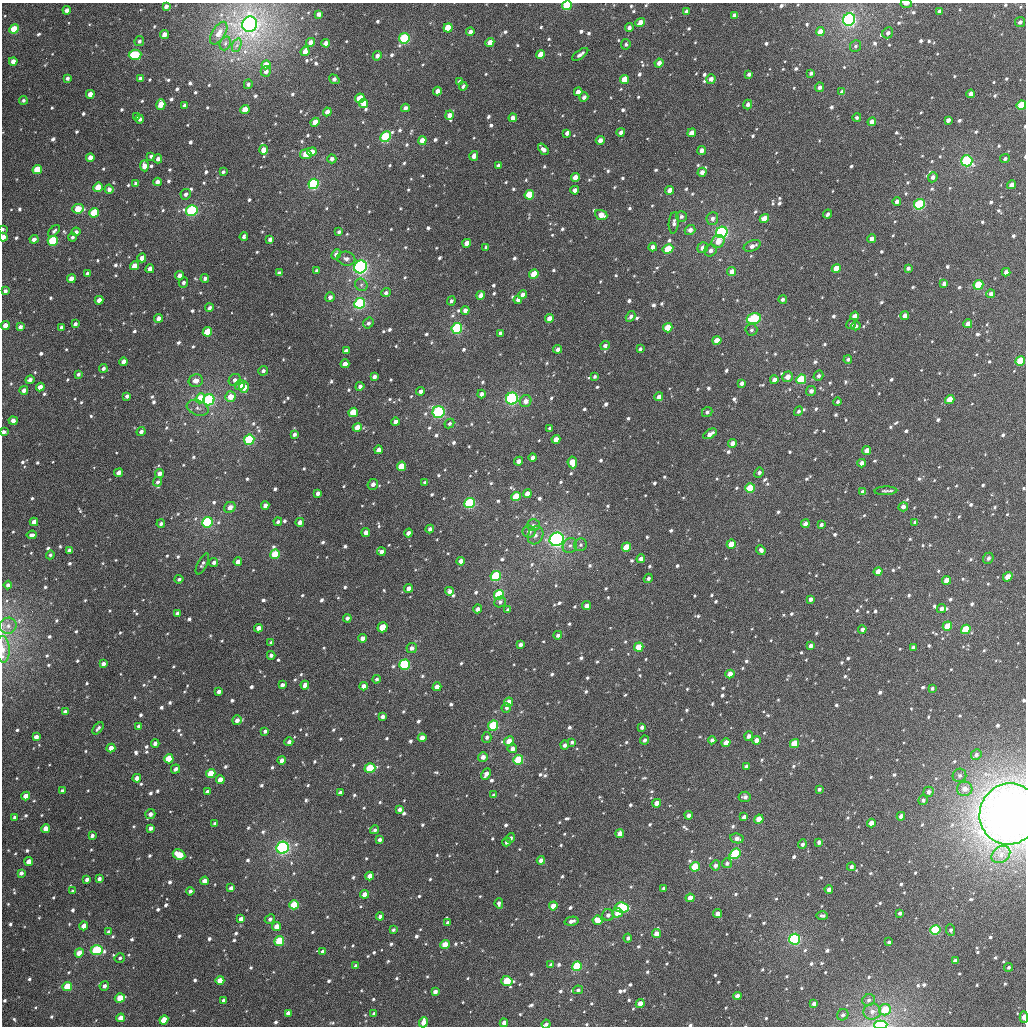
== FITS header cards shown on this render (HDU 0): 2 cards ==
NAXIS1  =                 1024
NAXIS2  =                 1024

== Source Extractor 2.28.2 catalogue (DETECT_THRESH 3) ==
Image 1024 x 1024 px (HDU 0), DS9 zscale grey, 1 PNG px = 1 image px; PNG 1028 x 1028 px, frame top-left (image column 1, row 1024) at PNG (2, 3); each listed source drawn as its Kron ellipse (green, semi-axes under 4 px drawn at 4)
Background 2250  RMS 50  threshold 151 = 3 sigma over >= 5 px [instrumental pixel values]
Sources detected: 1180; of the 1180, the 500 brightest by FLUX_AUTO listed and drawn (680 fainter detections omitted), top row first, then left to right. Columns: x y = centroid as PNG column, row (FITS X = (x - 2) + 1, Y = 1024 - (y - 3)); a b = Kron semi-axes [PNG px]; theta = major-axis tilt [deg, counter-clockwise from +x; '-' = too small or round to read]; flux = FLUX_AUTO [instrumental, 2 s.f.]
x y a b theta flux
906 4 5 3 - 1.5e+04
567 5 5 4 - 1.4e+05
166 6 4 3 - 1.4e+04
67 10 4 4 - 1.8e+04
939 11 4 3 - 1.0e+04
686 12 4 3 - 1.2e+04
319 14 4 3 - 1.5e+04
734 15 4 4 - 1.6e+04
849 19 6 6 - 1.0e+06
1020 22 5 5 - 1.2e+04
640 23 5 4 - 3.4e+04
250 24 8 7 - 1.9e+06
629 27 4 4 - 1.3e+04
448 28 5 4 - 1.4e+05
14 29 5 4 - 8.9e+04
470 32 4 4 - 2.2e+04
820 32 4 4 - 3.9e+04
219 33 13 6 58 2.8e+04
888 33 6 5 - 1.3e+04
164 34 4 4 - 3.0e+04
404 38 5 5 - 2.8e+05
139 41 5 4 - 1.0e+04
310 42 4 4 - 1.9e+04
490 42 4 4 - 3.2e+04
225 43 7 5 69 8.2e+03
326 43 4 4 - 2.3e+04
626 44 5 4 - 8.5e+03
237 45 7 4 70 8.4e+03
855 46 6 5 - 8.2e+03
305 51 5 4 - 2.6e+04
580 54 9 4 36 1.3e+04
135 55 6 5 - 1.6e+05
540 55 4 4 - 5.1e+04
377 56 5 4 - 1.3e+04
13 61 4 4 - 2.6e+04
659 63 4 4 - 1.9e+04
266 65 5 4 - 4.0e+04
266 71 5 5 - 1.4e+04
811 73 4 3 - 9.3e+03
749 74 4 4 - 1.2e+04
67 78 4 3 - 1.0e+04
140 79 4 4 - 1.1e+04
334 79 5 4 - 1.5e+04
624 79 5 4 - 7.1e+04
711 79 5 4 - 1.7e+04
460 81 4 3 - 1.2e+04
248 84 5 4 - 9.6e+03
463 86 4 3 - 8.0e+03
820 87 5 4 - 1.5e+04
437 91 4 4 - 2.2e+04
578 92 4 4 - 2.8e+04
842 92 4 4 - 1.8e+04
90 94 4 4 - 3.1e+04
971 94 4 4 - 1.9e+04
584 97 5 4 - 1.1e+04
360 98 5 4 - 7.8e+04
23 100 4 4 - 8.0e+03
364 103 5 4 - 4.7e+04
161 104 5 4 - 6.3e+04
748 104 5 4 - 1.3e+04
184 105 4 3 - 8.3e+03
1021 105 5 4 - 1.3e+05
405 108 4 4 - 1.5e+04
245 110 4 4 - 6.6e+04
327 112 4 4 - 2.7e+04
449 115 5 4 - 2.6e+04
137 117 4 4 - 1.2e+04
857 117 4 4 - 9.0e+03
513 118 4 4 - 2.1e+04
140 119 4 3 - 1.2e+04
948 120 4 4 - 1.4e+04
315 122 4 4 - 4.6e+04
872 122 4 4 - 2.7e+04
621 132 4 4 - 1.7e+04
567 133 4 4 - 1.6e+04
692 133 4 4 - 4.0e+04
386 137 6 5 - 3.1e+05
600 140 4 4 - 2.0e+04
422 141 4 4 - 4.0e+04
543 149 6 4 -49 2.3e+04
264 150 5 4 - 4.5e+04
701 150 4 4 - 2.1e+04
312 152 4 4 - 2.5e+04
306 154 6 4 -9 7.2e+04
151 156 4 3 - 8.5e+03
474 156 5 4 - 2.2e+04
90 157 4 4 - 2.5e+04
158 159 4 4 - 1.5e+04
332 159 4 4 - 1.4e+04
1005 159 5 4 - 8.9e+03
967 161 5 5 - 4.5e+05
498 165 3 3 - 9.2e+03
144 166 5 4 - 3.0e+04
37 169 5 4 - 1.2e+05
223 172 4 3 - 8.0e+03
702 172 4 4 - 1.9e+04
575 177 4 4 - 4.2e+04
933 177 5 4 - 1.2e+04
157 182 4 4 - 2.0e+04
136 184 4 4 - 1.4e+04
314 184 5 5 - 4.3e+05
1011 185 4 4 - 2.2e+04
98 187 5 4 - 6.2e+04
109 189 4 4 - 1.4e+04
575 190 4 4 - 1.9e+04
670 190 4 4 - 3.2e+04
186 194 5 5 - 1.2e+04
529 195 5 4 - 1.4e+05
897 201 4 4 - 1.5e+04
919 204 5 5 - 2.7e+05
78 209 6 4 5 7.1e+04
192 210 6 5 - 3.7e+05
94 213 5 4 - 1.6e+05
828 214 4 3 - 9.8e+03
601 215 6 5 - 3.9e+04
681 216 5 5 - 1.0e+04
712 219 6 6 - 1.4e+04
764 219 5 4 - 3.9e+04
674 223 11 5 84 1.3e+04
3 229 4 3 - 9.1e+03
690 230 5 5 - 1.9e+04
54 231 7 4 44 8.4e+03
76 232 4 4 - 1.2e+04
339 232 4 3 - 8.7e+03
722 232 6 5 - 5.5e+05
3 237 4 4 - 3.0e+04
72 237 4 4 - 8.7e+03
244 237 4 3 - 2.2e+04
34 239 4 4 - 1.7e+04
270 239 4 3 - 1.6e+04
871 239 4 4 - 1.6e+04
53 241 5 5 - 1.6e+05
718 241 7 6 - 3.6e+04
467 243 4 4 - 3.4e+04
752 246 9 5 23 1.9e+04
486 247 4 3 - 8.7e+03
653 247 4 4 - 1.9e+04
703 248 5 5 - 2.5e+04
668 249 5 4 - 9.8e+04
711 250 6 5 - 1.5e+04
336 254 5 4 - 1.7e+04
142 258 4 4 - 2.5e+04
346 259 9 7 -12 1.7e+04
134 266 4 4 - 4.4e+04
361 267 6 6 - 6.2e+05
836 268 4 4 - 5.9e+04
908 268 4 3 - 1.0e+04
150 269 4 4 - 2.3e+04
317 271 4 3 - 9.1e+03
732 272 5 4 - 3.1e+04
1006 272 4 4 - 1.7e+04
87 273 4 3 - 9.0e+03
279 273 4 4 - 1.0e+04
534 274 5 4 - 7.9e+04
180 275 5 4 - 2.2e+04
205 278 4 4 - 1.1e+04
71 279 4 4 - 3.6e+04
183 283 5 4 - 1.0e+04
944 283 4 4 - 1.6e+04
361 285 7 6 - 9.2e+03
978 285 5 4 - 1.7e+05
5 291 4 4 - 1.1e+04
386 293 5 4 - 1.1e+04
991 294 4 4 - 1.3e+04
481 295 4 4 - 3.2e+04
523 295 4 4 - 2.0e+04
330 297 5 4 - 1.4e+04
783 299 4 4 - 9.6e+03
99 300 4 4 - 2.2e+04
518 300 4 4 - 1.8e+04
451 301 4 4 - 9.1e+03
360 303 5 5 - 4.8e+05
209 308 4 4 - 1.0e+04
465 310 4 4 - 1.8e+04
631 316 6 4 57 9.3e+03
855 316 4 4 - 2.1e+04
905 316 4 4 - 2.0e+04
159 318 4 4 - 2.1e+04
549 318 4 4 - 2.2e+04
754 319 7 5 17 2.3e+05
368 323 5 5 - 9.1e+03
75 324 4 3 - 1.2e+04
851 324 5 4 - 8.8e+03
968 324 4 4 - 2.7e+04
5 325 4 4 - 3.4e+04
856 326 5 4 - 8.3e+03
20 327 4 4 - 1.6e+04
62 327 4 3 - 1.2e+04
457 328 5 5 - 3.7e+05
668 328 5 4 - 7.9e+04
751 330 6 6 - 8.2e+03
207 332 5 4 - 1.1e+05
500 333 4 3 - 8.6e+03
717 340 4 4 - 4.7e+04
605 345 5 4 - 1.1e+04
558 349 4 4 - 1.6e+04
640 349 4 3 - 8.1e+03
346 351 4 4 - 1.4e+04
848 359 4 4 - 8.5e+03
1020 361 5 4 - 1.0e+05
124 362 4 4 - 2.8e+04
345 364 4 4 - 2.4e+04
103 368 4 4 - 1.1e+04
263 371 5 4 - 1.1e+04
78 374 4 3 - 8.5e+03
374 376 4 4 - 1.4e+04
818 376 5 4 - 1.0e+04
595 377 4 3 - 8.0e+03
787 377 5 5 - 2.6e+04
801 379 5 5 - 1.6e+05
30 380 4 4 - 1.4e+04
235 380 6 5 - 1.4e+04
774 380 4 4 - 1.9e+04
196 381 7 6 - 2.7e+04
742 383 4 3 - 1.3e+04
240 385 5 4 - 3.4e+04
360 386 4 4 - 1.1e+04
40 387 4 4 - 3.0e+04
244 387 5 5 - 4.8e+04
24 390 4 4 - 1.6e+04
421 391 4 4 - 1.3e+04
811 391 5 4 - 1.6e+04
481 394 4 4 - 1.5e+04
127 396 4 4 - 1.2e+04
230 397 5 5 - 4.1e+04
659 397 4 4 - 1.7e+04
200 398 5 4 - 1.1e+05
512 399 6 6 - 4.6e+05
950 399 5 4 - 7.6e+04
209 400 6 5 - 8.0e+05
526 401 6 5 - 2.3e+04
838 402 4 3 - 8.8e+03
198 408 11 7 -20 1.9e+04
798 411 5 4 - 8.6e+03
353 412 5 4 - 1.2e+05
438 412 6 6 - 4.9e+05
707 412 5 4 - 9.7e+03
13 420 4 4 - 1.7e+04
396 422 4 4 - 2.3e+04
449 424 5 4 - 8.7e+03
357 427 5 4 - 4.5e+04
550 428 4 3 - 9.8e+03
141 431 5 4 - 1.2e+04
4 432 4 3 - 1.2e+04
294 434 4 3 - 1.2e+04
710 434 7 4 32 2.0e+04
556 439 4 4 - 3.5e+04
249 440 5 5 - 2.4e+05
733 443 4 4 - 2.6e+04
378 450 4 4 - 2.3e+04
867 450 4 4 - 2.5e+04
533 458 4 4 - 1.8e+04
519 461 4 4 - 1.8e+04
572 462 6 4 -83 5.6e+04
862 463 4 4 - 2.1e+04
402 466 5 4 - 1.0e+05
119 473 4 4 - 2.2e+04
759 473 5 4 - 1.2e+04
160 474 4 4 - 1.8e+04
158 482 5 4 - 9.5e+03
425 482 4 3 - 1.1e+04
373 484 5 5 - 1.6e+04
750 488 5 4 - 1.8e+05
886 491 11 4 3 8.9e+03
863 492 4 4 - 1.4e+04
318 493 4 3 - 1.3e+04
527 494 4 4 - 2.9e+04
516 497 5 4 - 1.0e+05
469 503 5 5 - 3.9e+05
265 505 4 4 - 1.6e+04
230 507 6 5 - 2.4e+04
903 507 5 4 - 1.6e+04
34 522 4 4 - 2.1e+04
207 522 5 5 - 6.4e+05
278 522 4 3 - 9.0e+03
300 522 4 4 - 2.1e+04
915 522 4 4 - 9.0e+03
161 524 4 3 - 9.2e+03
805 524 4 4 - 1.9e+04
821 524 4 3 - 1.0e+04
533 525 6 5 - 9.5e+03
430 529 4 4 - 1.4e+04
529 531 6 6 - 1.7e+04
366 532 4 4 - 2.2e+04
408 533 4 4 - 1.7e+04
32 535 5 4 - 1.8e+04
535 535 9 7 64 1.8e+04
557 539 7 6 - 7.7e+05
731 544 4 4 - 5.8e+04
580 545 6 6 - 9.1e+03
570 546 8 6 53 1.3e+04
626 547 5 4 - 7.5e+04
69 550 4 3 - 1.5e+04
761 550 5 4 - 1.2e+04
381 552 4 4 - 1.8e+04
275 554 5 4 - 1.1e+05
50 555 4 4 - 8.0e+03
988 558 6 5 - 1.2e+04
641 559 4 4 - 2.1e+04
461 561 4 4 - 2.4e+04
214 562 4 4 - 1.2e+04
238 562 4 4 - 1.8e+04
202 564 11 5 63 9.7e+03
878 572 4 4 - 3.9e+04
496 576 5 5 - 2.8e+05
1008 577 5 4 - 4.9e+04
648 578 5 4 - 9.9e+03
179 579 4 4 - 8.1e+03
947 580 4 4 - 4.2e+04
8 585 4 4 - 1.1e+04
409 588 4 4 - 2.1e+04
449 591 4 4 - 1.7e+04
499 595 5 4 - 2.5e+05
810 599 4 4 - 1.3e+04
500 602 6 5 - 1.0e+04
587 606 4 4 - 2.4e+04
941 608 5 3 - 1.3e+04
478 609 4 4 - 1.4e+04
508 610 4 3 - 9.4e+03
177 614 4 4 - 1.5e+04
347 618 4 4 - 1.1e+04
8 626 8 8 - 1.9e+04
947 626 5 4 - 7.5e+04
382 627 5 5 - 7.0e+04
258 628 4 4 - 2.2e+04
862 629 4 4 - 1.4e+04
966 629 5 4 - 2.0e+05
558 635 4 4 - 9.8e+03
362 638 4 4 - 2.0e+04
271 643 4 3 - 8.8e+03
520 645 4 4 - 1.3e+04
810 646 4 4 - 1.5e+04
639 647 5 4 - 7.2e+04
913 647 4 3 - 1.1e+04
412 648 5 5 - 1.4e+04
3 649 13 6 -87 2.4e+04
271 655 4 4 - 9.6e+03
103 664 4 4 - 1.6e+04
404 665 5 5 - 3.5e+05
730 674 4 4 - 3.0e+04
377 679 4 4 - 8.0e+03
282 685 4 4 - 1.4e+04
305 685 4 4 - 2.9e+04
364 686 4 4 - 2.2e+04
437 687 4 4 - 3.8e+04
932 688 4 3 - 8.1e+03
219 692 4 4 - 1.3e+04
508 702 4 4 - 4.2e+04
506 708 5 4 - 9.3e+03
65 712 4 4 - 1.5e+04
382 716 4 4 - 1.3e+04
237 720 5 4 - 1.9e+04
493 725 5 5 - 1.9e+05
139 726 4 3 - 1.0e+04
642 727 4 4 - 1.4e+04
98 728 7 4 50 9.5e+03
265 731 4 3 - 8.9e+03
749 736 4 4 - 1.5e+04
36 737 4 4 - 2.0e+04
487 737 5 4 - 9.3e+03
422 738 4 4 - 2.9e+04
644 740 4 4 - 1.1e+04
712 740 4 4 - 1.3e+04
757 740 4 4 - 2.6e+04
509 741 5 4 - 4.6e+04
289 742 4 4 - 1.2e+04
572 742 4 4 - 8.0e+03
155 743 4 4 - 1.3e+04
726 743 4 4 - 3.9e+04
795 744 5 4 - 1.3e+05
565 745 4 4 - 1.1e+04
111 748 4 4 - 2.7e+04
512 748 5 4 - 1.7e+04
976 755 5 5 - 1.2e+04
483 757 5 4 - 2.1e+04
169 759 5 4 - 1.2e+05
282 760 4 4 - 2.2e+04
518 760 5 4 - 1.5e+05
746 766 4 3 - 1.0e+04
370 768 5 4 - 1.8e+05
175 769 5 4 - 1.5e+04
211 774 5 4 - 8.6e+04
486 774 6 4 62 2.1e+04
959 775 7 6 - 9.7e+03
137 778 4 4 - 2.4e+04
220 780 4 4 - 3.5e+04
819 789 4 3 - 8.5e+03
965 789 8 7 - 2.8e+04
62 791 4 3 - 8.3e+03
207 792 4 4 - 1.2e+04
340 792 4 3 - 9.3e+03
929 792 5 5 - 1.4e+04
494 795 4 3 - 1.1e+04
26 796 4 4 - 3.2e+04
745 797 6 5 - 1.3e+04
923 800 5 4 - 9.4e+03
657 803 4 4 - 3.1e+04
400 809 4 4 - 1.3e+04
150 814 5 5 - 1.7e+04
1009 814 31 29 63 2.9e+06
689 815 4 4 - 1.5e+04
901 816 4 4 - 2.0e+04
15 817 3 3 - 9.3e+03
744 817 4 3 - 1.2e+04
759 819 4 4 - 5.9e+04
215 823 4 3 - 1.0e+04
871 823 4 4 - 3.0e+04
46 828 4 4 - 4.3e+04
150 828 4 4 - 1.6e+04
375 830 4 4 - 8.7e+03
620 833 4 4 - 3.3e+04
92 836 4 3 - 1.0e+04
510 838 5 4 - 9.3e+03
737 838 7 5 -11 1.7e+04
379 840 4 3 - 1.0e+04
507 842 4 3 - 1.1e+04
819 842 4 4 - 1.4e+04
802 844 5 4 - 1.2e+04
283 848 6 6 - 5.8e+05
735 854 6 4 39 3.3e+05
179 855 7 4 -28 8.8e+04
1001 855 10 8 36 2.4e+04
541 860 4 4 - 2.1e+04
29 862 4 4 - 3.4e+04
727 863 5 5 - 9.6e+03
715 865 5 5 - 1.4e+04
695 867 5 4 - 1.0e+05
851 867 4 4 - 1.4e+04
21 873 4 4 - 1.2e+04
370 876 4 4 - 2.8e+04
87 879 4 3 - 1.5e+04
99 879 4 4 - 1.2e+04
204 881 4 4 - 2.8e+04
231 888 4 4 - 1.7e+04
664 888 4 3 - 8.2e+03
829 889 4 4 - 1.8e+04
73 891 4 3 - 9.4e+03
190 891 4 4 - 1.1e+04
364 894 4 4 - 3.2e+04
690 898 4 4 - 3.4e+04
499 903 5 4 - 1.3e+04
294 905 5 4 - 9.1e+04
553 906 4 4 - 4.2e+04
622 908 7 5 -4 3.2e+05
617 913 5 4 - 4.2e+04
900 913 4 3 - 1.0e+04
718 914 4 4 - 2.3e+04
608 915 6 5 - 1.3e+04
380 916 4 3 - 1.2e+04
822 916 6 3 -2 8.6e+03
241 919 4 4 - 2.1e+04
270 919 5 4 - 1.0e+04
597 920 5 4 - 4.9e+04
572 921 7 4 13 1.3e+04
448 923 4 4 - 1.4e+04
84 926 4 4 - 3.7e+04
277 926 4 4 - 3.4e+04
393 930 3 3 - 8.0e+03
935 930 5 5 - 2.0e+05
951 930 6 4 -84 9.8e+03
108 932 4 4 - 1.1e+04
656 933 4 4 - 3.2e+04
628 938 4 4 - 1.1e+04
795 939 5 5 - 5.0e+05
279 941 5 4 - 1.5e+05
889 942 3 3 - 8.3e+03
445 945 4 4 - 6.3e+04
97 950 6 5 - 2.2e+05
323 952 4 3 - 1.6e+04
79 953 4 4 - 4.6e+04
120 958 5 4 - 8.2e+03
955 961 4 4 - 1.8e+04
551 965 4 3 - 8.9e+03
356 966 4 3 - 1.2e+04
577 966 5 4 - 2.7e+05
1009 967 4 4 - 8.0e+03
220 980 4 4 - 4.7e+04
507 981 6 5 - 1.2e+05
104 986 5 4 - 1.4e+04
67 987 5 4 - 1.2e+05
578 990 5 4 - 8.7e+03
435 992 4 4 - 1.7e+04
737 996 4 4 - 2.6e+04
120 998 5 4 - 7.3e+04
223 1000 4 3 - 9.0e+03
869 1000 6 6 - 1.0e+04
640 1003 4 4 - 3.7e+04
814 1004 4 3 - 1.9e+04
885 1010 6 5 - 8.3e+04
872 1012 9 8 - 2.2e+04
288 1013 4 4 - 2.0e+04
374 1014 3 3 - 8.4e+03
843 1015 6 5 - 9.7e+03
1024 1017 6 3 -86 3.6e+04
121 1018 4 4 - 4.4e+04
164 1020 4 4 - 7.9e+04
423 1022 5 4 - 3.1e+04
504 1023 4 4 - 2.2e+04
546 1024 4 3 - 9.4e+03
881 1025 6 4 3 6.8e+05
At the frame edge (FLAGS 8, measured only in part): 10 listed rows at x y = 906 4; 567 5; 1021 105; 3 229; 3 237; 4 432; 3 649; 1009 814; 1024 1017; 881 1025
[680 fainter detections neither listed nor drawn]

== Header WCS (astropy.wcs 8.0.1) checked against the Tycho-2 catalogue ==
Header WCS as astropy/WCSLIB reads it (applying the file's SIP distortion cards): RA---TAN-SIP/DEC--TAN-SIP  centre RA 01:21:32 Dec +25:06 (20.38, +25.10 deg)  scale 8.68 arcsec/px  FOV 148.1' x 148.0'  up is +178 deg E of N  parity flipped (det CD > 0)
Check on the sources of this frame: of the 60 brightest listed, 58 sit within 13.0 arcsec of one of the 180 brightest Tycho-2 stars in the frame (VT <= 11.67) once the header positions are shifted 1.38 arcsec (1.32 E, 0.40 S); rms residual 4.65 arcsec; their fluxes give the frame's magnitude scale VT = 23.16 - 2.5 log10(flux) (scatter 0.26 mag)
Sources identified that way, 197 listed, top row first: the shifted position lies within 13.0 arcsec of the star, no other Tycho-2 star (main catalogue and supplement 1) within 26.0 arcsec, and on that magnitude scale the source's flux lands within +1.5 / -3 mag of the star's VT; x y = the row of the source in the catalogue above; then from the Tycho-2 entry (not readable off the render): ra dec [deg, ICRS J2000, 3 dp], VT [Tycho-2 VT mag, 2 dp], TYC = Tycho-2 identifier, HIP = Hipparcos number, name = IAU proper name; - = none
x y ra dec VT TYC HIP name
567 5 20.295 +23.871 9.97 1748-1903-1 - -
319 14 20.948 +23.915 12.72 1748-946-1 - -
849 19 19.551 +23.876 8.43 1748-1864-1 6091 -
640 23 20.100 +23.905 11.94 1748-1562-1 - -
250 24 21.129 +23.945 8.67 1748-508-1 - -
448 28 20.606 +23.937 10.88 1748-1760-1 - -
14 29 21.749 +23.974 10.63 1748-456-1 - -
820 32 19.626 +23.909 11.23 1748-170-1 - -
164 34 21.352 +23.976 12.09 1748-388-1 - -
404 38 20.720 +23.966 9.39 1748-581-1 - -
310 42 20.967 +23.983 12.15 1748-660-1 - -
490 42 20.494 +23.968 11.80 1748-1442-1 - -
135 55 21.427 +24.027 10.19 1748-292-1 - -
540 55 20.360 +23.992 11.20 1748-1658-1 - -
13 61 21.749 +24.053 12.29 1748-1133-1 - -
266 65 21.082 +24.042 12.06 1748-807-1 - -
624 79 20.136 +24.044 11.16 1748-318-1 - -
437 91 20.628 +24.090 12.34 1748-990-1 - -
578 92 20.256 +24.078 11.93 1748-1514-1 - -
842 92 19.561 +24.052 12.19 1748-344-1 - -
360 98 20.832 +24.114 10.62 1748-313-1 - -
364 103 20.821 +24.126 11.45 1748-734-1 - -
161 104 21.356 +24.145 11.63 1748-1007-1 - -
1021 105 19.087 +24.063 10.59 1747-1662-1 - -
245 110 21.134 +24.151 11.29 1748-703-1 - -
327 112 20.917 +24.150 11.49 1748-931-1 - -
449 115 20.593 +24.147 11.75 1748-212-1 - -
315 122 20.947 +24.175 11.49 1748-893-1 - -
872 122 19.479 +24.120 11.98 1747-1594-1 - -
692 133 19.953 +24.166 11.88 1748-1772-1 - -
386 137 20.760 +24.204 9.58 1748-1062-1 - -
600 140 20.194 +24.193 11.55 1748-986-1 - -
422 141 20.663 +24.210 12.10 1748-209-1 - -
264 150 21.080 +24.246 11.37 1748-712-1 - -
701 150 19.925 +24.207 11.85 1748-494-1 - -
312 152 20.953 +24.247 11.97 1748-478-1 - -
306 154 20.969 +24.253 11.27 1748-741-1 - -
90 157 21.538 +24.278 12.00 1748-579-1 - -
967 161 19.224 +24.203 9.14 1747-1524-1 - -
144 166 21.394 +24.295 11.56 1748-1070-1 - -
37 169 21.677 +24.311 10.87 1748-1497-1 - -
702 172 19.921 +24.259 11.79 1748-587-1 - -
575 177 20.255 +24.285 11.39 1748-373-1 - -
157 182 21.358 +24.332 11.85 1748-774-1 - -
314 184 20.946 +24.324 9.18 1748-675-1 - -
98 187 21.515 +24.349 11.42 1748-99-1 - -
670 190 20.005 +24.306 11.91 1748-1222-1 - -
529 195 20.372 +24.331 10.79 1748-522-1 6342 -
919 204 19.343 +24.313 9.29 1747-2110-1 - -
78 209 21.566 +24.402 10.81 1748-553-1 - -
192 210 21.265 +24.398 9.17 1748-368-1 - -
94 213 21.523 +24.411 10.39 1748-236-1 - -
601 215 20.183 +24.372 11.63 1748-772-1 - -
764 219 19.751 +24.366 11.92 1748-857-1 - -
722 232 19.861 +24.403 8.56 1748-18-1 6192 -
3 237 21.762 +24.476 11.79 1748-438-1 - -
871 239 19.465 +24.401 12.48 1747-1636-1 - -
53 241 21.631 +24.482 9.99 1748-222-1 - -
467 243 20.535 +24.453 11.64 1748-266-1 - -
703 248 19.911 +24.441 12.19 1748-84-1 - -
668 249 20.003 +24.448 10.82 1748-484-1 - -
134 266 21.412 +24.536 11.28 1748-219-1 - -
361 267 20.814 +24.520 8.26 1748-951-1 6472 -
836 268 19.555 +24.477 11.13 1748-171-1 - -
1006 272 19.106 +24.466 12.01 1747-1800-1 - -
534 274 20.354 +24.521 10.83 1748-596-1 - -
180 275 21.292 +24.555 12.12 1748-205-1 - -
71 279 21.577 +24.572 11.58 1748-764-1 - -
978 285 19.178 +24.502 10.08 1747-1870-1 5965 -
481 295 20.493 +24.577 11.67 1748-1126-1 - -
523 295 20.382 +24.572 12.96 1748-490-1 - -
360 303 20.812 +24.608 8.97 1748-526-1 - -
855 316 19.500 +24.589 11.92 1747-2000-1 - -
905 316 19.368 +24.582 12.30 1747-2215-1 - -
159 318 21.344 +24.660 12.38 1748-569-1 - -
754 319 19.767 +24.606 9.30 1748-706-1 6163 -
968 324 19.200 +24.595 11.56 1747-1296-1 - -
5 325 21.749 +24.689 11.92 1748-398-1 - -
20 327 21.710 +24.691 12.15 1748-262-1 - -
457 328 20.552 +24.659 9.04 1748-647-1 - -
668 328 19.994 +24.637 10.71 1748-573-1 - -
207 332 21.213 +24.689 10.81 1748-760-1 - -
717 340 19.863 +24.663 11.23 1748-446-1 - -
1020 361 19.057 +24.678 10.33 1747-1660-1 - -
345 364 20.846 +24.754 11.81 1748-674-1 - -
374 376 20.767 +24.782 12.12 1748-869-1 - -
787 377 19.672 +24.743 11.64 1748-854-1 - -
801 379 19.635 +24.747 9.81 1748-1048-1 - -
40 387 21.652 +24.834 11.45 1748-204-1 - -
244 387 21.112 +24.819 11.28 1748-431-1 - -
811 391 19.608 +24.774 12.65 1748-271-1 - -
659 397 20.010 +24.804 12.41 1748-756-1 - -
200 398 21.226 +24.850 10.70 1748-38-1 - -
512 399 20.400 +24.823 8.60 1748-387-1 6354 -
950 399 19.239 +24.779 10.94 1747-1300-1 - -
209 400 21.204 +24.853 9.08 1748-179-1 - -
526 401 20.363 +24.828 11.16 1748-767-1 - -
353 412 20.819 +24.871 10.83 1748-103-1 - -
438 412 20.593 +24.862 8.71 1748-320-1 - -
396 422 20.706 +24.890 11.85 1748-343-1 - -
357 427 20.807 +24.906 11.19 1748-385-1 - -
249 440 21.093 +24.946 9.54 1748-102-1 - -
733 443 19.809 +24.909 11.59 1748-354-1 - -
378 450 20.749 +24.959 11.52 1748-51-1 - -
867 450 19.453 +24.911 11.87 1747-1570-1 - -
572 462 20.233 +24.970 10.92 1748-49-1 - -
862 463 19.464 +24.942 12.08 1747-1418-1 - -
119 473 21.437 +25.035 12.42 1751-55-1 - -
160 474 21.328 +25.034 12.14 1751-911-1 - -
750 488 19.757 +25.015 10.22 1751-1583-1 - -
863 492 19.458 +25.011 12.04 1750-2148-1 - -
516 497 20.379 +25.058 10.82 1751-1169-1 - -
469 503 20.502 +25.079 9.13 1751-1639-1 - -
230 507 21.138 +25.110 12.05 1751-1097-1 - -
207 522 21.197 +25.147 9.52 1751-1317-1 - -
805 524 19.607 +25.094 12.08 1751-1629-1 - -
366 532 20.775 +25.159 11.82 1751-1589-1 - -
557 539 20.265 +25.158 7.93 1751-1027-1 6308 -
731 544 19.802 +25.151 11.12 1751-915-1 - -
626 547 20.080 +25.169 10.93 1751-165-1 - -
275 554 21.014 +25.219 10.34 1751-1501-1 - -
988 558 19.116 +25.157 12.69 1750-2062-1 - -
461 561 20.519 +25.219 11.65 1751-495-1 - -
878 572 19.407 +25.202 11.42 1750-2310-1 - -
496 576 20.424 +25.252 9.54 1751-1713-1 - -
947 580 19.224 +25.216 11.30 1750-2344-1 - -
449 591 20.546 +25.293 11.96 1751-969-1 - -
499 595 20.414 +25.297 9.98 1751-1603-1 - -
947 626 19.216 +25.325 11.29 1750-2331-1 - -
966 629 19.164 +25.331 10.30 1750-2126-1 5957 -
639 647 20.036 +25.409 10.65 1751-1951-1 - -
404 665 20.658 +25.473 9.69 1751-1371-1 - -
730 674 19.790 +25.464 12.40 1751-731-1 - -
305 685 20.921 +25.531 11.78 1751-1469-1 - -
364 686 20.765 +25.529 11.97 1751-209-1 - -
437 687 20.569 +25.524 11.40 1751-1871-1 - -
508 702 20.377 +25.554 11.73 1751-303-1 - -
237 720 21.100 +25.622 12.20 1751-609-1 - -
493 725 20.416 +25.612 9.68 1751-47-1 - -
422 738 20.604 +25.648 12.03 1751-1839-1 - -
757 740 19.711 +25.621 11.67 1751-1923-1 - -
726 743 19.792 +25.630 11.41 1751-1073-1 - -
795 744 19.609 +25.625 10.51 1751-645-1 - -
111 748 21.434 +25.698 11.56 1751-305-1 - -
483 757 20.440 +25.688 12.39 1751-1647-1 - -
169 759 21.279 +25.720 11.10 1751-1231-1 - -
518 760 20.345 +25.692 9.96 1751-187-1 - -
370 768 20.741 +25.725 10.05 1751-729-1 - -
175 769 21.260 +25.744 12.35 1751-1687-1 - -
211 774 21.166 +25.752 10.89 1751-1431-1 - -
220 780 21.140 +25.766 11.80 1751-1485-1 - -
26 796 21.658 +25.820 11.80 1751-1303-1 - -
657 803 19.970 +25.783 11.99 1751-1971-1 - -
759 819 19.695 +25.810 11.48 1751-395-1 - -
871 823 19.394 +25.807 11.59 1750-2061-1 - -
46 828 21.602 +25.897 12.45 1751-693-1 - -
620 833 20.066 +25.859 11.84 1751-141-1 - -
283 848 20.966 +25.925 8.34 1751-103-1 6529 -
735 854 19.754 +25.896 9.76 1751-1633-1 - -
179 855 21.242 +25.951 10.76 1751-1515-1 - -
541 860 20.274 +25.932 12.22 1751-69-1 - -
29 862 21.645 +25.977 12.19 1751-1455-1 - -
695 867 19.861 +25.932 10.37 1751-503-1 - -
370 876 20.731 +25.985 11.95 1751-1423-1 - -
204 881 21.173 +26.011 11.68 1751-1915-1 - -
364 894 20.743 +26.030 11.61 1751-1475-1 - -
690 898 19.870 +26.007 11.64 1751-663-1 - -
294 905 20.931 +26.061 10.39 1751-287-1 - -
553 906 20.236 +26.040 11.32 1751-763-1 - -
622 908 20.053 +26.037 9.59 1751-175-1 - -
617 913 20.063 +26.051 11.43 1751-751-1 - -
718 914 19.795 +26.042 12.22 1751-253-1 - -
597 920 20.115 +26.071 11.50 1751-951-1 - -
277 926 20.975 +26.115 11.85 1751-533-1 - -
935 930 19.209 +26.058 9.58 1750-1901-1 - -
656 933 19.956 +26.096 12.18 1751-997-1 - -
795 939 19.585 +26.095 8.89 1751-159-1 6101 -
279 941 20.967 +26.149 10.10 1751-337-1 - -
445 945 20.522 +26.143 10.83 1751-73-1 - -
97 950 21.456 +26.186 9.54 1751-989-1 - -
323 952 20.849 +26.171 12.13 1751-595-1 - -
79 953 21.502 +26.194 11.41 1751-2176-1 - -
955 961 19.153 +26.129 12.26 1750-1647-1 - -
577 966 20.165 +26.183 9.90 1751-1171-1 - -
220 980 21.122 +26.249 11.43 1751-2125-1 - -
507 981 20.353 +26.225 10.44 1751-2157-1 - -
67 987 21.530 +26.275 10.25 1751-1956-1 - -
737 996 19.732 +26.238 11.77 1751-2131-1 - -
120 998 21.389 +26.299 10.94 1751-1848-1 - -
640 1003 19.992 +26.266 11.38 1751-1996-1 - -
885 1010 19.335 +26.255 10.63 1750-2341-1 - -
288 1013 20.936 +26.322 12.38 1751-1812-1 - -
1024 1017 18.960 +26.255 11.24 1750-2324-1 - -
121 1018 21.385 +26.347 11.34 1751-1716-1 - -
164 1020 21.269 +26.349 11.12 1751-2080-1 - -
423 1022 20.572 +26.333 11.77 1751-1724-1 - -
881 1025 19.345 +26.295 8.94 1750-2264-1 - -